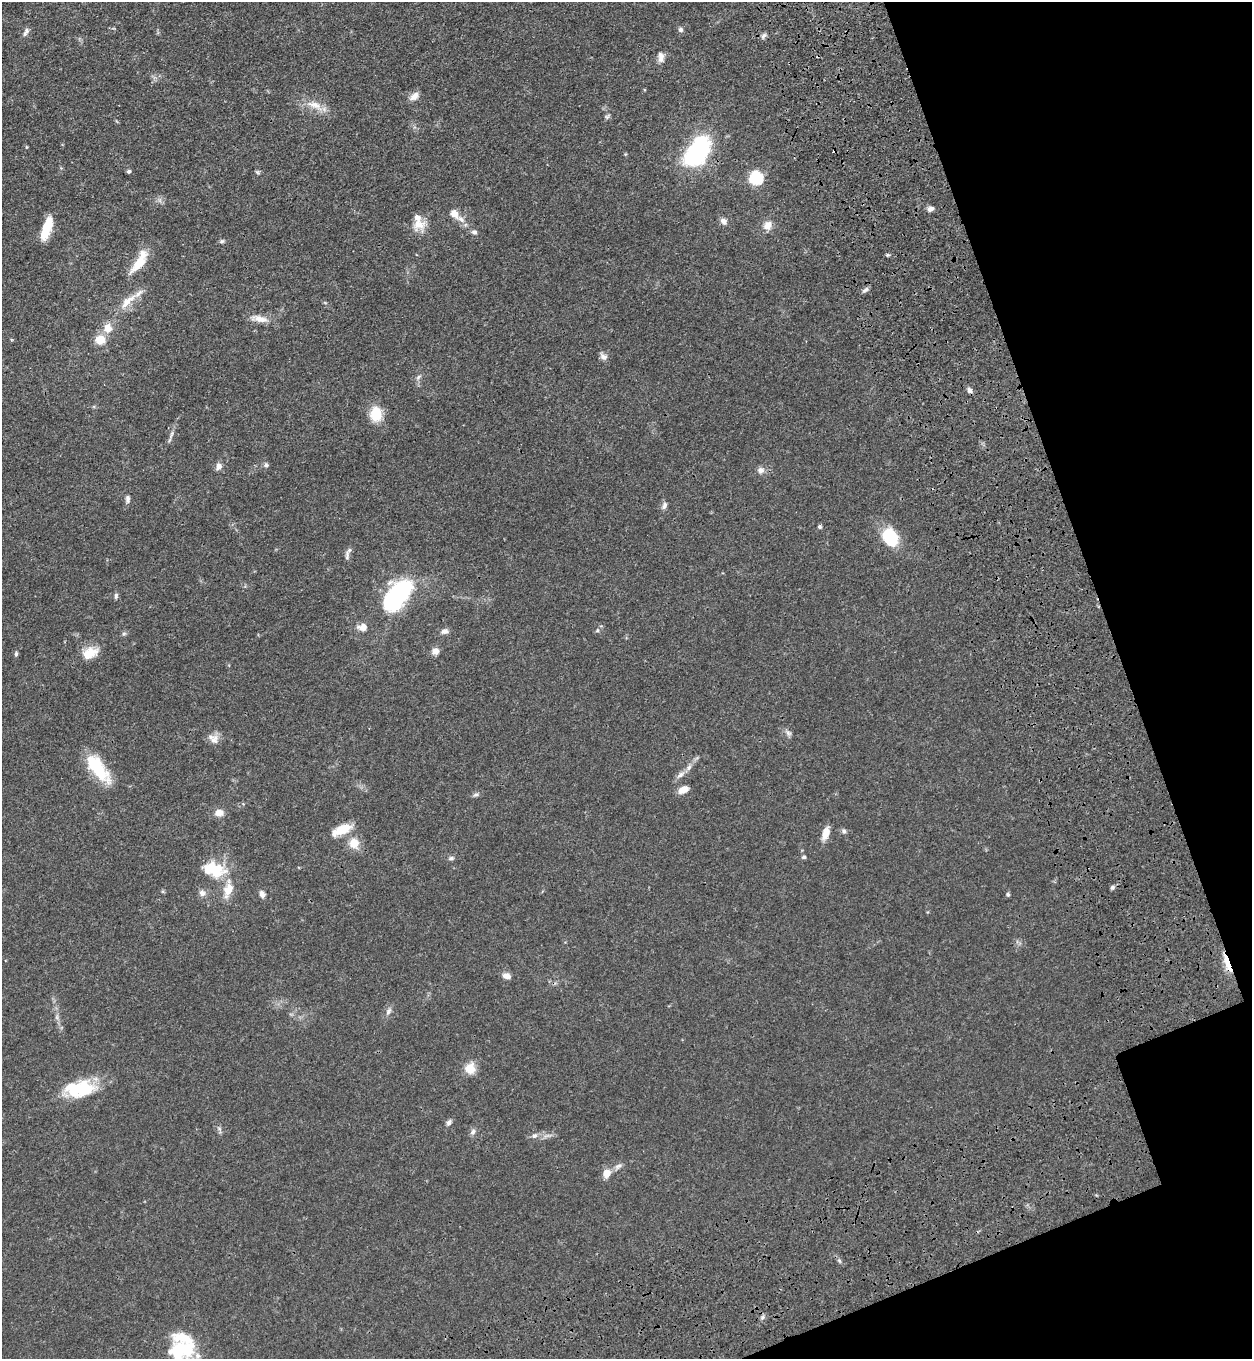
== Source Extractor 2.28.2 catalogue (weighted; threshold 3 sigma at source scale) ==
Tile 12 of 4 x 4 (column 4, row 3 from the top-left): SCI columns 4209-5458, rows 1544-2900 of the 5704 x 5798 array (HDU 1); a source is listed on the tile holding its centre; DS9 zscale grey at full resolution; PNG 1254 x 1361 px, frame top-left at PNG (2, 2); no overlay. Shown black and unused: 15% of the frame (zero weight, under 3 of 4 exposures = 11% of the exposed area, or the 3 px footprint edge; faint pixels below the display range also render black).
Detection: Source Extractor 2.28.2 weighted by HDU 2 'WHT'; one run over the whole footprint, this tile lists its part. Background 0.0514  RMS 0.0041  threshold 0.0187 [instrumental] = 3 sigma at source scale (4.5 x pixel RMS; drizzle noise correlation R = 1.50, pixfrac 1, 0.05/0.05 arcsec/px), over >= 5 px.
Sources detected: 84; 1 inside a brighter object's white glare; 1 cosmic-ray / hot-pixel residue — not listed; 4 inside a brighter listed object's ellipse — not listed separately; the other 78 listed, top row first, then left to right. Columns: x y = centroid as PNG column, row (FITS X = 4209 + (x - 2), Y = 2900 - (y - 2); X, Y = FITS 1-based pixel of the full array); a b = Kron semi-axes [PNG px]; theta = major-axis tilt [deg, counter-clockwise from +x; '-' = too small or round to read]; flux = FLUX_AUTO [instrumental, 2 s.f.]
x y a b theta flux
681 29 7 6 - 0.99
26 31 10 6 76 1.4
763 36 9 4 36 1
661 57 14 7 -90 2.3
414 96 13 8 42 2.5
314 105 24 9 -13 5.4
607 117 7 5 54 0.79
698 151 37 22 53 44
129 171 5 5 - 0.71
257 172 6 5 - 0.62
756 178 6 6 - 49
930 209 8 6 18 1.6
454 214 11 9 -47 3.4
723 221 8 7 - 1.9
419 224 19 12 3 5.3
767 225 11 9 51 3.5
46 228 24 8 71 12
474 232 7 6 - 1
222 241 6 5 - 0.71
139 263 29 11 49 7.9
865 290 10 4 37 1.1
128 301 31 9 42 6.5
259 319 24 9 -11 4.2
108 328 11 10 - 4.5
100 340 14 12 22 4.9
604 357 10 7 -23 1.8
418 377 9 4 36 0.84
969 390 7 5 -64 1.3
376 414 13 10 -85 11
171 434 11 3 75 1.1
266 465 7 6 - 0.87
218 466 9 7 61 2
761 470 9 8 - 1.9
128 499 11 6 -85 1.3
664 506 10 6 69 1.3
820 527 5 4 - 0.73
890 537 18 14 -61 17
347 555 14 6 90 1.5
398 594 21 10 48 93
116 596 8 5 83 0.85
362 627 12 9 3 2.9
597 630 6 5 - 0.7
445 631 10 7 21 1.5
435 651 8 7 - 2.5
90 653 19 12 25 6.9
16 654 6 4 88 0.69
788 733 9 5 -27 1.2
214 739 13 11 -88 3
689 767 9 6 62 1.5
98 768 38 15 -52 17
680 775 11 7 39 1.8
683 790 10 6 29 3.9
476 795 9 4 1 0.91
219 813 10 8 6 3.2
342 830 24 10 24 7.3
844 831 7 6 - 0.95
825 833 13 7 72 4.8
354 843 10 9 - 6
804 857 6 4 14 0.66
451 858 8 5 10 0.89
214 869 29 18 -14 14
1112 887 7 5 23 0.82
228 890 22 11 70 6
202 893 7 7 - 1.9
262 894 8 6 -71 1.9
1008 894 5 4 - 0.62
1227 963 22 5 -70 7.7
507 976 9 6 -14 2.6
388 1011 10 6 65 1.4
470 1068 13 12 - 5.1
83 1089 37 20 20 18
449 1122 7 6 - 1.3
473 1132 8 6 69 1.4
534 1136 8 6 25 1.3
618 1166 12 5 26 1.5
606 1173 9 8 - 4
763 1317 6 4 70 0.77
181 1351 31 28 68 24
Overlapping masked pixels (flux is a lower limit): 2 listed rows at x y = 90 653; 1227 963
Isophote crosses this tile's border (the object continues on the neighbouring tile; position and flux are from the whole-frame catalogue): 1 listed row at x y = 181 1351